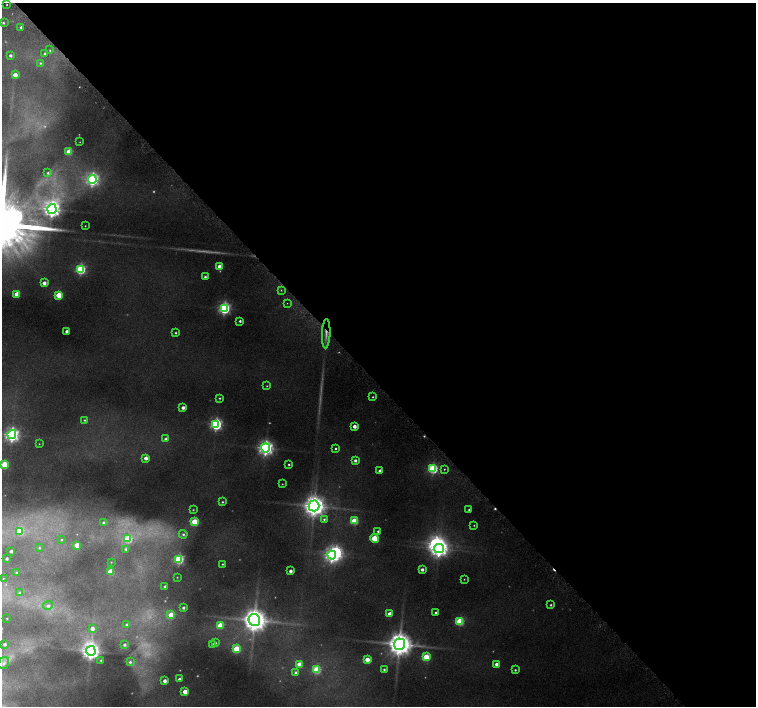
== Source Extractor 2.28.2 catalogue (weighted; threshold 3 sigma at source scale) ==
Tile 8 of 4 x 4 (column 4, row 2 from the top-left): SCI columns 4529-6036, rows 2975-4381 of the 6072 x 6030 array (HDU 1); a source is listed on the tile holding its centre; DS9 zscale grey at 2 x 2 block average (1 PNG px = mean of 2 x 2 image px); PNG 758 x 708 px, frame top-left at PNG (2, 3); each listed source drawn as its Kron ellipse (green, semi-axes under 4 px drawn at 4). Shown black and unused: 54% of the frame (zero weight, under 4 of 8 exposures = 2% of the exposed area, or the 3 px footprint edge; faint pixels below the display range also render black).
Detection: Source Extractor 2.28.2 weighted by HDU 2 'WHT'; one run over the whole footprint, this tile lists its part. Background 0.09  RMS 0.0094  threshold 0.0386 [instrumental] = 3 sigma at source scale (4.09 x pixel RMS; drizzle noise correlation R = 1.36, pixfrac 0.8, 0.0396/0.0396 arcsec/px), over >= 5 px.
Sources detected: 131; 11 too faint to see at this stretch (2 x 2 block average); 2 inside a brighter object's white glare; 3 cosmic-ray / hot-pixel residue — neither listed nor drawn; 1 inside a brighter listed object's ellipse — not listed separately; the other 114 listed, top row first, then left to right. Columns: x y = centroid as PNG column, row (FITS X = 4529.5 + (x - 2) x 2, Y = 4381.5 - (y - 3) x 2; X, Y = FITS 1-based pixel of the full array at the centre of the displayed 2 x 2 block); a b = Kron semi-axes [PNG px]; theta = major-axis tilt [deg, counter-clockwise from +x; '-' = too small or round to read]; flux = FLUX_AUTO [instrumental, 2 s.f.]
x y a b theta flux
7 5 2 2 - 2.1
3 23 3 3 - 3.1
21 27 2 2 - 5
50 50 3 2 - 1.5
45 53 3 2 - 4.9
10 55 3 2 - 5.5
40 63 3 3 - 2.6
15 75 3 3 - 23
80 142 2 2 - 0.8
69 151 3 3 - 62
48 173 4 4 - 4.7
92 179 4 4 - 470
52 209 5 4 - 1000
85 226 2 2 - 1.1
220 266 3 3 - 30
80 269 4 3 - 260
205 277 2 2 - 4.1
44 283 3 3 - 12
281 290 3 2 - 1.4
17 294 3 3 - 38
58 295 3 3 - 77
287 303 2 2 - 1.1
224 308 4 4 - 420
240 321 2 2 - 4
67 331 3 2 - 13
176 333 2 2 - 2.5
326 334 15 3 88 13
267 386 2 2 - 1.5
373 397 2 2 - 2
220 398 2 2 - 2.2
183 408 2 2 - 9.3
85 420 3 3 - 2.6
216 424 4 4 - 420
354 426 3 3 - 13
12 435 4 4 - 700
166 439 3 3 - 9.6
39 444 2 2 - 1.1
266 448 4 4 - 800
336 448 2 2 - 2.6
146 458 3 3 - 13
355 460 3 3 - 7.1
4 464 3 3 - 100
289 464 2 2 - 2.6
433 469 4 3 - 240
444 469 2 2 - 1.7
380 471 3 2 - 12
282 484 2 2 - 1.1
222 502 3 2 - 2.4
314 506 5 5 - 2000
193 510 3 2 - 1.7
469 510 2 2 - 3.1
324 519 3 3 - 3.4
354 521 3 3 - 87
194 522 3 3 - 82
103 523 4 3 - 4.3
474 525 3 2 - 1.5
19 531 3 3 - 58
378 531 3 3 - 3.6
183 534 4 4 - 5.1
375 538 4 3 - 84
128 539 4 3 - 100
61 540 3 3 - 2
77 545 3 3 - 28
39 548 3 2 - 1.5
126 549 3 3 - 3.6
439 549 5 4 - 1000
11 551 2 2 - 5.4
332 555 4 4 - 630
7 558 2 2 - 4.6
179 559 3 3 - 190
111 562 3 2 - 1.5
222 564 2 2 - 1.7
422 569 3 2 - 7.5
110 571 3 3 - 47
290 571 2 2 - 9.3
16 573 2 2 - 1.4
177 577 2 2 - 1.3
3 578 2 2 - 0.77
464 579 2 2 - 1.1
165 586 2 2 - 3.8
19 593 4 3 - 3.2
551 605 2 2 - 2.9
48 606 5 4 - 7.6
183 608 3 2 - 5.1
436 613 2 2 - 2.9
389 614 3 3 - 23
171 615 3 3 - 59
7 618 3 2 - 1.2
254 620 6 5 - 2700
459 621 3 3 - 120
126 624 3 3 - 2.9
220 625 3 3 - 48
92 628 3 3 - 15
215 643 3 3 - 4
5 644 3 3 - 6.2
399 644 5 5 - 2800
124 645 3 3 - 5.4
213 645 3 3 - 11
236 649 3 3 - 97
91 651 5 4 - 1300
426 657 3 3 - 83
367 659 3 3 - 30
101 660 3 2 - 2.1
130 662 4 4 - 5.3
4 663 6 5 - 9.3
299 664 3 3 - 18
496 664 3 2 - 8.8
384 669 3 2 - 3.2
316 670 3 3 - 130
515 670 2 2 - 2.9
296 673 3 3 - 7.1
179 679 3 2 - 6.1
165 681 3 3 - 11
185 692 3 3 - 28
Overlapping masked pixels (flux is a lower limit): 1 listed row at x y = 326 334
Isophote crosses this tile's border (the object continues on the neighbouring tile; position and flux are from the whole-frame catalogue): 1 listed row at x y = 4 464